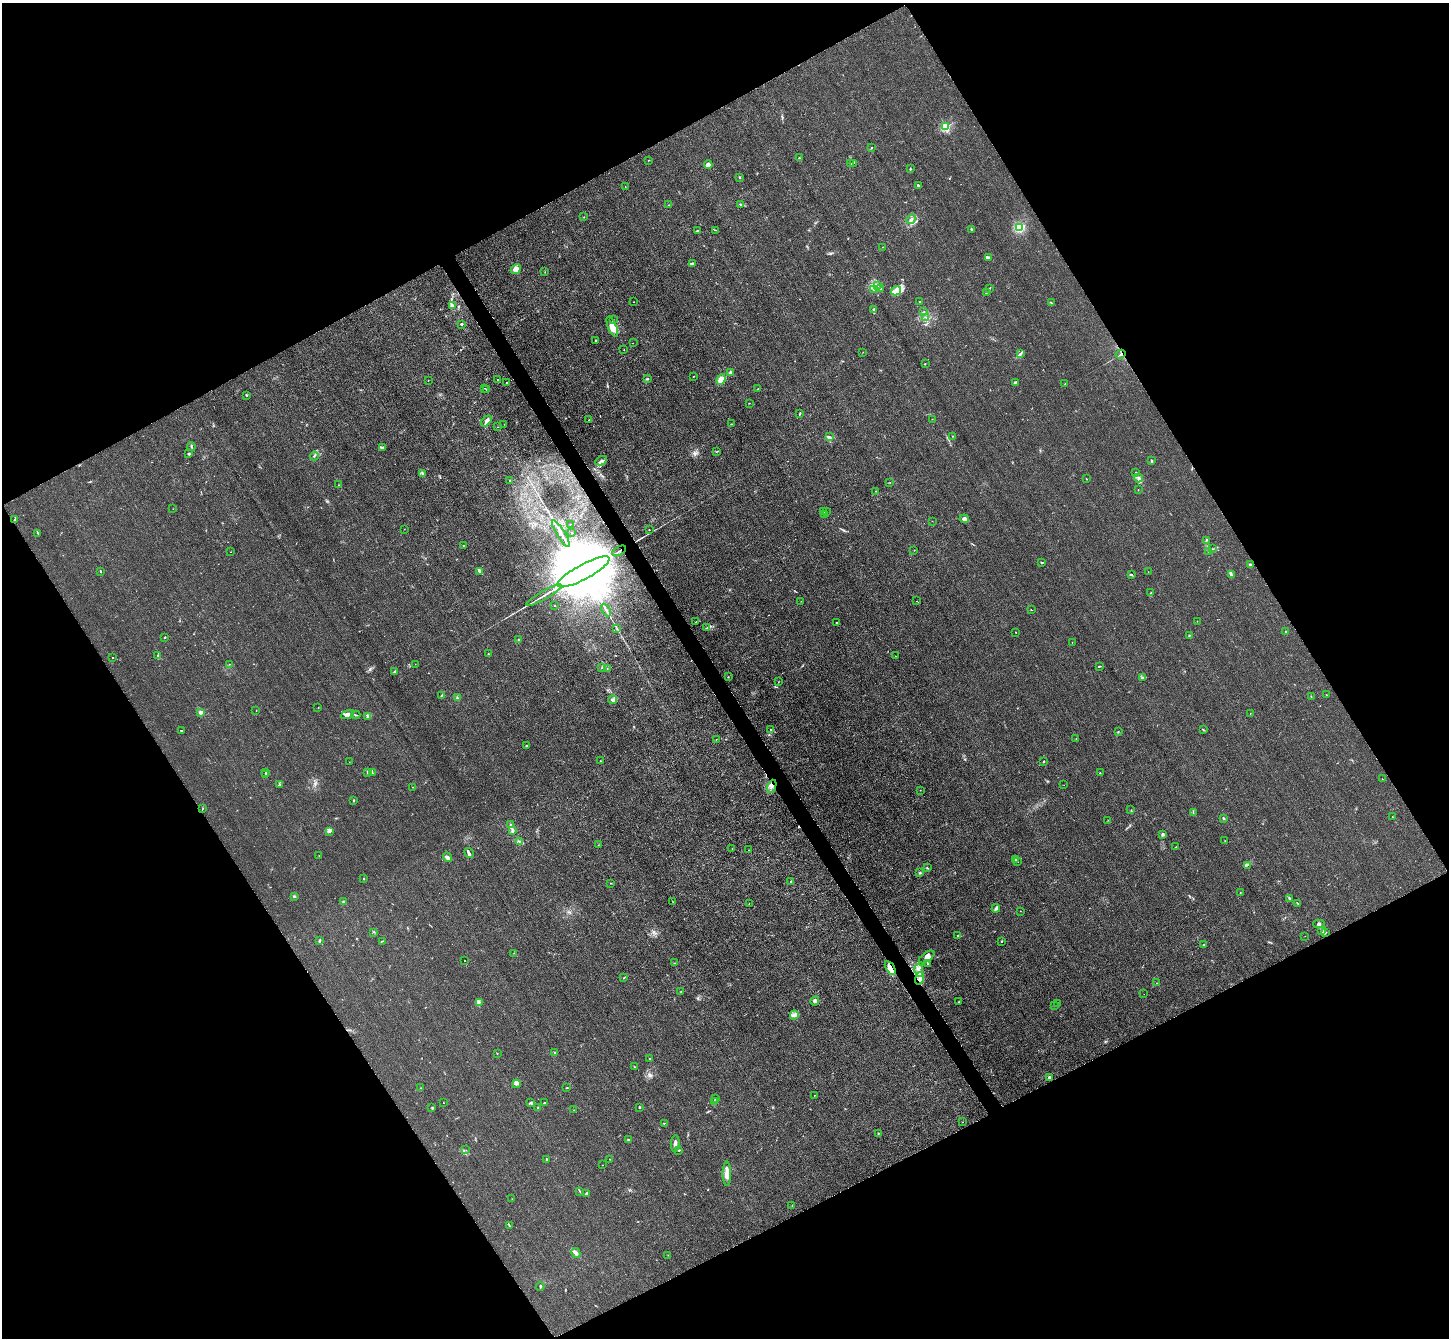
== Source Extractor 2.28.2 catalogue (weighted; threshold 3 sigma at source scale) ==
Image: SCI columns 17-5804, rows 308-5648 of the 5823 x 5815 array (HDU 1 of 3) = the unmasked area's bounding box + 8 px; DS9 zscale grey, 4 x 4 block average (1 PNG px = mean of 4 x 4 image px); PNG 1451 x 1340 px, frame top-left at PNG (2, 3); each listed source drawn as its Kron ellipse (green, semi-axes under 4 px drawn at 4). Shown black and unused: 48% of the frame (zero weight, under 3 of 4 exposures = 2% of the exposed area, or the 3 px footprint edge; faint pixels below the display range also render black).
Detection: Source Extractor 2.28.2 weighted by HDU 2 'WHT'. Background 0.0138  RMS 0.0044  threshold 0.0199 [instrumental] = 3 sigma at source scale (4.5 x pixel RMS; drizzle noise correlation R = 1.50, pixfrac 1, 0.05/0.05 arcsec/px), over >= 5 px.
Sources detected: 325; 4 cosmic-ray / hot-pixel residue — neither listed nor drawn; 18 coinciding with a brighter row at this scale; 23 inside a brighter listed object's ellipse — not listed separately; the other 280 listed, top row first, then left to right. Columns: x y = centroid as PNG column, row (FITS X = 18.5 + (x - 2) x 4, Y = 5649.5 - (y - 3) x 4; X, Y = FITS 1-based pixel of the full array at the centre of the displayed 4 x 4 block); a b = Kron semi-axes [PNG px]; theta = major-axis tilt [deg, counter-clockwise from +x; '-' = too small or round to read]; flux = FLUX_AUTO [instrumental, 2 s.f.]
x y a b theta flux
946 127 2 2 - 240
871 148 2 2 - 1
799 158 2 2 - 3
648 160 2 2 - 0.61
853 163 3 2 - 1.8
851 164 2 2 - 1.9
708 165 4 3 - 13
910 169 2 2 - 2.7
740 177 2 2 - 1.8
918 185 4 2 - 3.1
625 187 2 2 - 0.78
669 205 2 2 - 0.76
740 205 4 2 - 2
584 217 2 2 - 1
911 219 5 3 - 6.1
1020 227 3 3 - 61
971 229 3 2 - 3.5
698 230 3 2 - 2.2
715 230 2 2 - 1.1
883 247 2 2 - 1.5
988 258 3 2 - 5.4
693 263 2 2 - 5.3
516 269 5 4 - 18
545 272 2 2 - 0.8
877 286 2 2 - 1.3
990 288 2 2 - 1.2
874 289 2 2 - 1.4
881 289 2 2 - 1.6
896 291 5 4 - 13
986 292 2 2 - 1.1
634 302 2 2 - 0.62
919 302 2 2 - 1.2
1051 303 3 2 - 1.3
452 305 3 3 - 3.5
874 309 4 2 - 3.1
924 312 2 2 - 1.6
926 317 2 2 - 2.4
613 320 2 2 - 1.3
461 324 2 2 - 5.1
612 327 11 4 -68 40
596 340 2 2 - 1.9
633 343 2 2 - 0.69
624 350 2 2 - 1.1
863 352 2 2 - 0.78
1020 353 3 2 - 2.6
1121 354 5 2 - 3.7
925 363 2 2 - 1
731 372 3 2 - 2.6
693 376 2 2 - 0.76
497 379 2 2 - 1.3
647 379 4 2 - 3
721 379 6 4 68 15
428 381 2 2 - 0.63
1015 382 2 2 - 1.8
506 383 2 2 - 1.9
1065 384 2 2 - 0.9
485 388 2 2 - 0.79
758 389 2 2 - 1
486 390 2 2 - 1.3
247 395 2 2 - 2.3
749 403 2 2 - 0.57
800 413 3 2 - 1.7
932 419 2 2 - 1.1
589 420 2 2 - 2.2
486 421 6 3 50 8.4
504 424 2 2 - 0.43
731 424 2 2 - 1.5
498 427 2 2 - 0.78
829 436 2 2 - 1.1
952 436 2 2 - 0.79
191 447 4 2 - 2.8
382 447 4 2 - 3.6
716 452 2 2 - 1
188 454 2 2 - 5
314 456 4 2 - 2.7
601 461 6 3 27 6.8
1152 461 4 2 - 2.5
422 473 2 2 - 1.5
1136 473 3 2 - 2
1138 478 4 3 - 7.8
1086 479 2 2 - 0.72
510 480 2 2 - 3.5
890 483 2 2 - 0.84
339 485 2 2 - 0.83
1138 490 2 2 - 0.72
876 491 2 2 - 0.89
173 509 2 2 - 0.74
824 511 3 2 - 2.5
827 511 2 2 - 1.1
824 515 2 2 - 0.57
964 519 4 3 - 10
15 520 3 2 - 3.7
932 521 2 2 - 0.75
570 524 2 2 - 0.58
404 529 2 2 - 0.58
649 530 2 2 - 1
572 532 2 2 - 0.89
38 533 2 2 - 0.96
561 534 15 2 -58 12
1207 540 2 2 - 1.5
463 545 2 2 - 1.2
1212 549 2 2 - 1
914 550 2 2 - 1
619 551 8 2 31 4.5
1209 551 2 2 - 1.3
231 552 2 2 - 0.45
1042 562 3 2 - 2.6
1250 564 2 2 - 12
101 572 2 2 - 0.91
480 572 4 3 - 5
584 572 29 7 28 86000
1148 572 2 2 - 0.62
1131 575 3 2 - 3.1
1231 575 3 2 - 2.3
1150 593 2 2 - 0.97
544 595 20 2 30 15
801 601 2 2 - 0.55
916 601 2 2 - 0.43
554 606 2 2 - 1
606 610 7 2 -61 6.1
1031 610 2 2 - 1.1
1197 621 2 2 - 0.66
696 622 2 2 - 1.1
837 622 2 2 - 0.95
617 628 3 2 - 1.2
707 628 2 2 - 1.8
1286 631 3 2 - 1
1015 632 2 2 - 0.97
1189 635 2 2 - 2.2
165 637 3 2 - 2.3
519 640 3 2 - 2.3
1072 642 2 2 - 0.63
488 654 2 2 - 1
158 656 3 2 - 2.3
895 656 2 2 - 0.48
113 658 2 2 - 1
229 664 2 2 - 0.52
415 664 2 2 - 0.53
1099 666 3 2 - 2
602 668 2 2 - 1.1
607 668 2 2 - 0.91
394 671 3 2 - 2.2
728 677 2 2 - 1.1
1143 677 3 2 - 3.2
778 682 2 2 - 0.73
441 695 3 2 - 1.8
1326 695 2 2 - 1.1
1311 697 2 2 - 0.83
457 698 4 2 - 3.1
613 700 4 4 - 6.1
318 707 2 2 - 0.6
256 710 2 2 - 0.63
201 712 2 2 - 47
1250 713 2 2 - 0.84
348 715 6 4 23 11
356 715 4 2 - 2.6
367 717 3 3 - 3.1
771 729 2 2 - 1.9
1203 729 2 2 - 0.89
181 731 2 2 - 2.2
1118 732 2 2 - 1.1
1076 738 2 2 - 1
716 739 2 2 - 0.53
526 746 2 2 - 3
600 761 2 2 - 1.3
1044 761 2 2 - 1.2
349 762 2 2 - 0.47
266 773 3 2 - 1.4
368 773 4 2 - 2.4
372 773 3 2 - 1.7
1100 773 2 2 - 1.2
265 775 2 2 - 1.7
1382 779 2 2 - 0.78
280 784 3 2 - 1.1
1064 785 2 2 - 0.38
772 786 7 3 69 9.6
413 787 2 2 - 0.77
920 790 2 2 - 0.48
353 800 3 2 - 2.7
203 808 2 2 - 0.92
1131 810 2 2 - 0.81
1193 813 2 2 - 1.3
1392 817 2 2 - 0.8
1224 818 2 2 - 4.8
1108 820 2 2 - 0.64
510 824 2 2 - 1.2
329 831 3 3 - 4.2
513 831 4 2 - 3.3
1163 834 4 3 - 4.4
519 841 3 2 - 2.5
1225 841 2 2 - 0.91
598 845 2 2 - 0.51
1176 847 2 2 - 0.75
732 849 2 2 - 1
749 850 2 2 - 0.71
469 853 5 2 - 5.2
319 856 2 2 - 0.76
448 857 5 3 - 7.8
1015 860 2 2 - 2.4
1018 861 2 2 - 1.3
1247 865 3 2 - 2.3
927 868 2 2 - 0.91
920 873 2 2 - 2.2
364 878 2 2 - 1.5
791 881 2 2 - 6.5
610 883 2 2 - 0.74
1240 893 2 2 - 0.9
294 896 3 2 - 2.5
1289 898 3 2 - 2.5
343 902 2 2 - 4.6
673 902 2 2 - 0.61
1298 903 2 2 - 1.4
749 904 2 2 - 0.44
996 908 4 2 - 5.2
1020 911 2 2 - 0.4
1319 924 6 3 2 5
1322 931 3 2 - 2
374 932 2 2 - 0.85
1326 932 2 2 - 1.2
958 936 2 2 - 2.2
1305 936 2 2 - 0.37
320 940 3 2 - 3.9
382 941 3 2 - 1.5
1002 941 2 2 - 2.5
1204 944 2 2 - 1.8
514 953 2 2 - 0.85
927 957 9 4 35 16
465 961 2 2 - 1.3
675 963 2 2 - 0.88
928 964 2 2 - 1.4
890 968 7 3 -58 19
919 970 6 2 -76 9.3
623 978 3 2 - 0.9
920 978 6 3 74 11
1156 983 2 2 - 0.81
681 991 2 2 - 0.62
1144 994 2 2 - 1.3
815 1001 4 3 - 6.3
479 1002 2 2 - 1.7
959 1002 2 2 - 1.8
1057 1004 2 2 - 1
1055 1006 2 2 - 2
794 1015 4 4 - 9.9
497 1053 2 2 - 1
555 1053 2 2 - 15
650 1059 2 2 - 1.1
634 1067 2 2 - 1.1
1050 1078 2 2 - 39
516 1084 4 3 - 5.4
420 1088 2 2 - 0.69
567 1088 3 2 - 1.4
814 1095 2 2 - 2
715 1099 2 2 - 0.65
545 1102 3 2 - 1.5
715 1102 2 2 - 3.6
443 1103 2 2 - 0.71
530 1103 2 2 - 2.3
639 1107 2 2 - 9.7
432 1108 2 2 - 1.3
538 1108 3 2 - 1.9
574 1110 2 2 - 0.62
963 1122 2 2 - 0.51
664 1123 2 2 - 1.2
878 1134 2 2 - 2
628 1139 3 2 - 2.1
675 1143 8 3 87 8.9
466 1150 2 2 - 0.59
679 1150 3 2 - 1.3
547 1159 2 2 - 3.5
610 1159 2 2 - 0.8
603 1165 2 2 - 0.61
727 1174 12 3 -90 24
579 1191 2 2 - 1.4
587 1193 3 3 - 2.9
512 1199 2 2 - 0.92
792 1205 2 2 - 0.9
509 1226 4 2 - 2
576 1253 5 2 - 5.5
668 1255 2 2 - 0.55
540 1286 4 2 - 3.2
Overlapping masked pixels (flux is a lower limit): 6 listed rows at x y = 1121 354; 619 551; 584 572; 772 786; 890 968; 920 978
Diffuse or blended objects may show on this block-average render without a row.